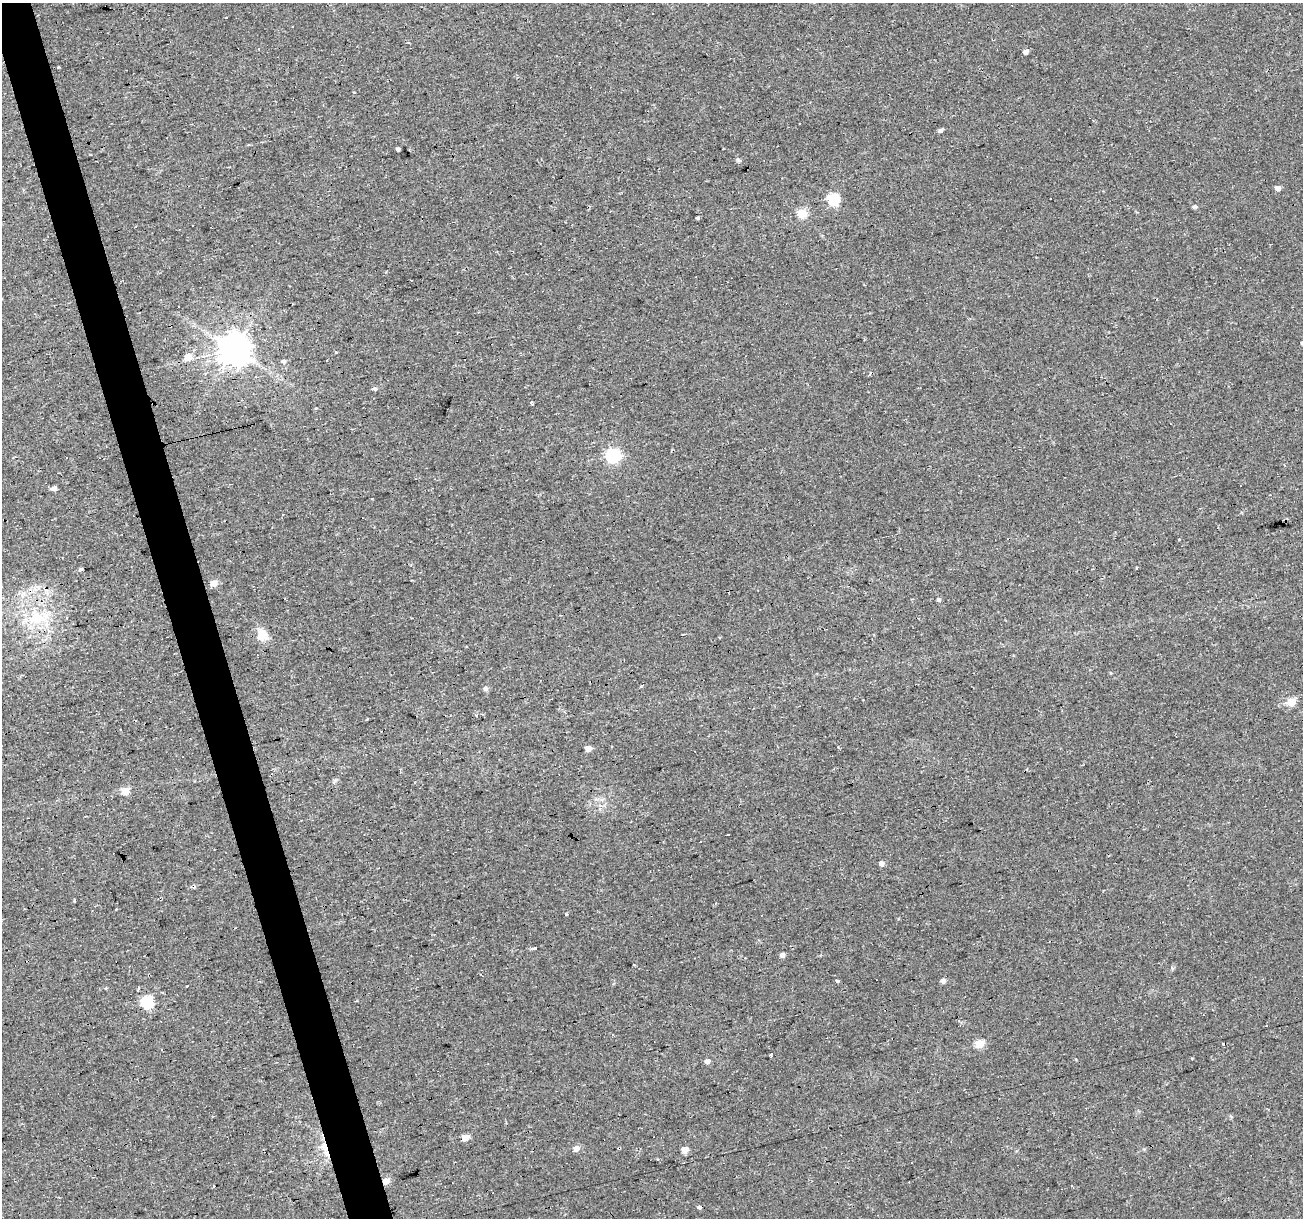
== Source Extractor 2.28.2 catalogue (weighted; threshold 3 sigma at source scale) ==
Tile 11 of 4 x 4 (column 3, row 3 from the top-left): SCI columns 2603-3903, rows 1264-2479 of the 5204 x 5007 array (HDU 1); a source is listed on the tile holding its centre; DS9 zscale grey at full resolution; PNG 1305 x 1220 px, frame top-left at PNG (2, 3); no overlay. Shown black and unused: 3% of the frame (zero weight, under 2 of 3 exposures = <1% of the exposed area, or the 3 px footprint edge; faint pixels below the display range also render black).
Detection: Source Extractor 2.28.2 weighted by HDU 2 'WHT'; one run over the whole footprint, this tile lists its part. Background 0.0333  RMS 0.0067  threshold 0.0302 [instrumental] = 3 sigma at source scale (4.5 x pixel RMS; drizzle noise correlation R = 1.50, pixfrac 1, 0.0396/0.0396 arcsec/px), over >= 5 px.
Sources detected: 69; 18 cosmic-ray / hot-pixel residue — not listed; the other 51 listed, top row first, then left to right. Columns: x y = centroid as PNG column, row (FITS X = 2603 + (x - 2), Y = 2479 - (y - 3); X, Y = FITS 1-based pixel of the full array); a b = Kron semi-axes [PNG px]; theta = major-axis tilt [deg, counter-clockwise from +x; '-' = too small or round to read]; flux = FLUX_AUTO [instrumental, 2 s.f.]
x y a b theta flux
1026 52 5 4 - 2.6
940 130 5 4 - 1.9
398 149 4 4 - 2
738 159 7 5 -30 1.1
1278 188 5 4 - 4
833 199 6 6 - 59
1195 206 6 5 - 1.2
802 213 5 5 - 29
698 218 3 3 - 2.7
234 349 9 9 - 1300
188 357 6 5 - 8.6
284 361 6 5 - 1.5
375 389 6 5 - 1.6
531 403 3 3 - 8.3
316 408 4 3 - 0.5
613 455 6 6 - 110
54 488 4 4 - 3.8
1179 539 4 3 - 0.79
1137 567 3 3 - 2.1
80 569 6 4 43 1.2
214 583 5 5 - 7.1
938 599 3 3 - 6.1
36 617 23 20 -5 27
262 634 17 11 -60 8.3
485 688 6 6 - 1.4
1291 702 5 5 - 25
120 730 3 3 - 3.9
588 748 5 4 - 6.9
125 791 5 5 - 15
729 834 3 2 - 1.1
881 863 5 4 - 2.9
74 900 3 3 - 7.9
116 909 2 2 - 0.53
566 914 4 3 - 0.83
535 948 4 3 - 3.3
782 955 5 4 - 2.9
837 981 4 3 - 2.6
943 981 6 5 - 2
187 986 2 2 - 0.55
147 1002 6 6 - 72
979 1044 5 5 - 23
771 1055 4 3 - 42
707 1061 5 4 - 3.1
465 1137 5 4 - 9.6
324 1147 17 8 -70 7.4
576 1148 5 5 - 5
619 1148 3 3 - 9.2
685 1150 5 5 - 6.7
386 1181 5 5 - 6.3
214 1187 3 3 - 1.5
699 1207 4 3 - 14
Overlapping masked pixels (flux is a lower limit): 3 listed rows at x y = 324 1147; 619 1148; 386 1181